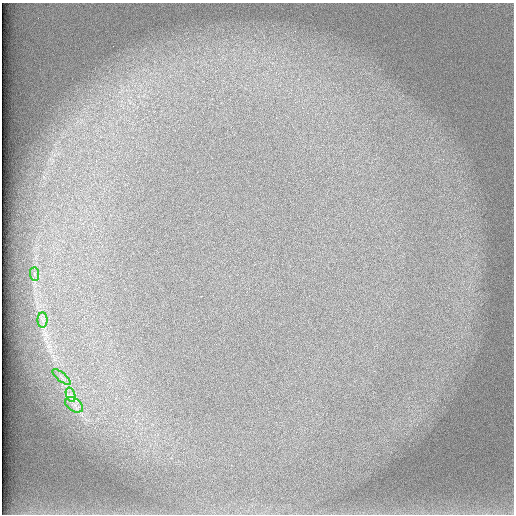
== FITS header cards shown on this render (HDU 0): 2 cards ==
NAXIS1  =                  512 /
NAXIS2  =                  512 /

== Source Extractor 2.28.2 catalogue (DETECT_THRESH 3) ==
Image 512 x 512 px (HDU 0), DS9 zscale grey, 1 PNG px = 1 image px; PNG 516 x 516 px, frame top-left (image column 1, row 512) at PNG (2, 3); each listed source drawn as its Kron ellipse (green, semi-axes under 4 px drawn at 4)
Background 100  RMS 3.1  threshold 9.16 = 3 sigma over >= 5 px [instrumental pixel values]
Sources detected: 5; all 5 listed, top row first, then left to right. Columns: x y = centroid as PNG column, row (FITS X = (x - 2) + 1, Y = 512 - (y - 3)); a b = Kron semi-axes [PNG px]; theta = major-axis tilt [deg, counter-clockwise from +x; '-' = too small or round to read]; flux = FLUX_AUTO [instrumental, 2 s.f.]
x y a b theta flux
34 274 7 4 -89 470
42 320 8 5 -90 660
61 377 11 3 -40 560
71 395 7 4 -72 740
74 405 10 6 -34 1100